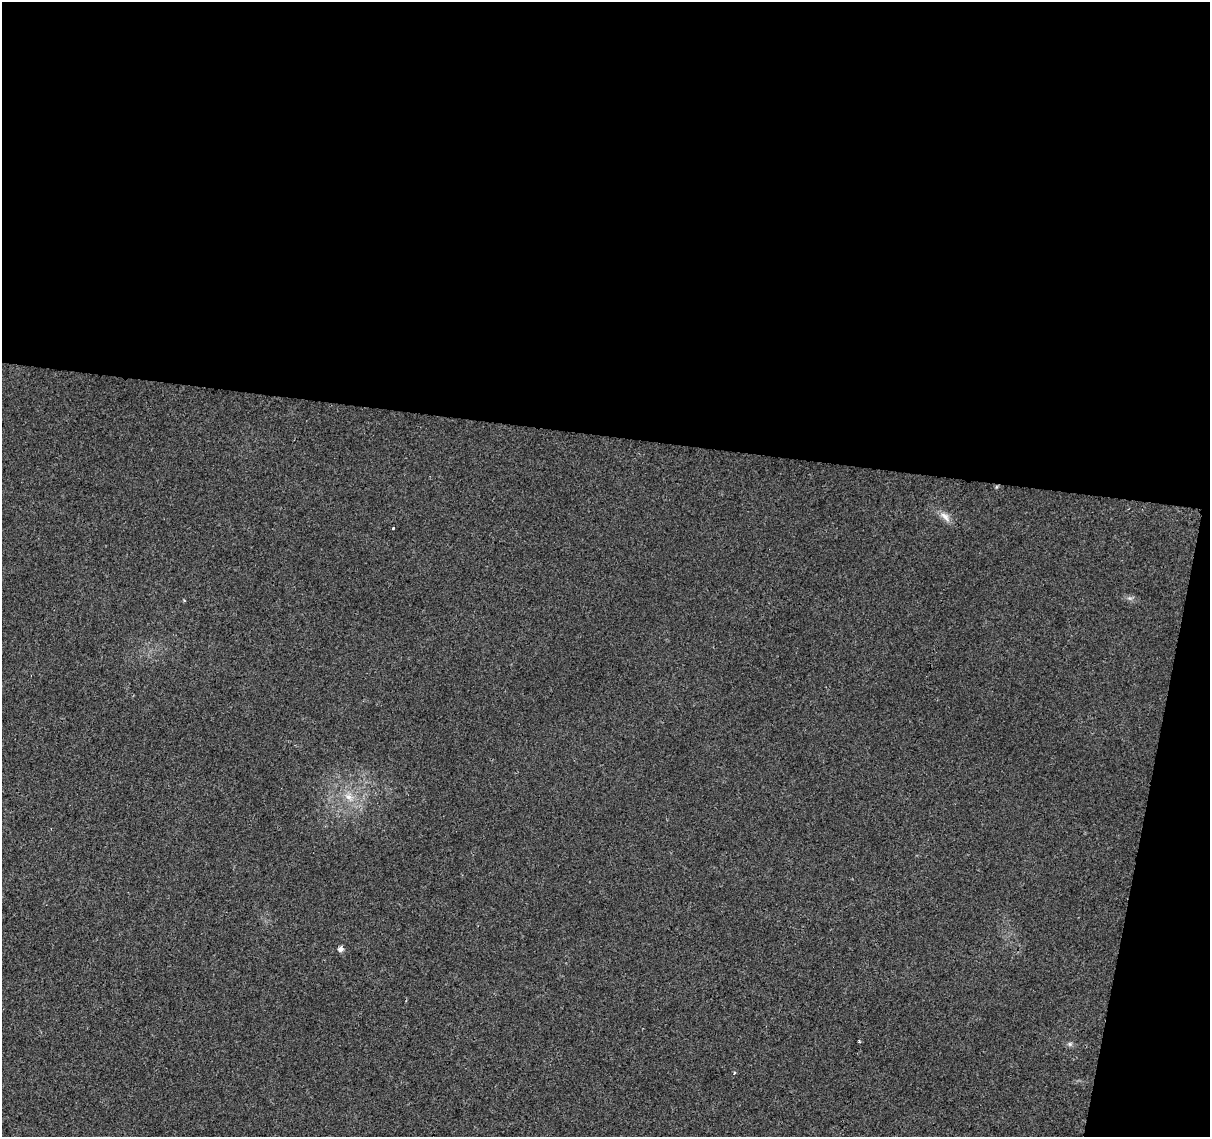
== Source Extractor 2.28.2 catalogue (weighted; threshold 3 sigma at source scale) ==
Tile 4 of 4 x 4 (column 4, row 1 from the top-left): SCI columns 3633-4840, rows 3691-4825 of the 4840 x 5051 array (HDU 1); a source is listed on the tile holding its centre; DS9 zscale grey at full resolution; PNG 1212 x 1139 px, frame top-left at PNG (2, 2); no overlay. Shown black and unused: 41% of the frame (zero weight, under 2 of 3 exposures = <1% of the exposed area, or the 3 px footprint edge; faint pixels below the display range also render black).
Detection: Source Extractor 2.28.2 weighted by HDU 2 'WHT'; one run over the whole footprint, this tile lists its part. Background 0.0109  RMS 0.0057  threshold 0.0258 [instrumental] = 3 sigma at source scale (4.5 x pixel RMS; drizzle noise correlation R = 1.50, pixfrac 1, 0.0396/0.0396 arcsec/px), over >= 5 px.
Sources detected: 6; all 6 listed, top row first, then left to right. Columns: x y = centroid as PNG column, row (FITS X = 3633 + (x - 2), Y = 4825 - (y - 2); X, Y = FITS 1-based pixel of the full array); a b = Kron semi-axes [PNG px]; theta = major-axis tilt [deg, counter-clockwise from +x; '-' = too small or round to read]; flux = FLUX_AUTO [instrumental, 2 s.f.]
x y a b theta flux
945 516 16 8 -46 4.1
393 528 3 3 - 2.3
349 797 11 8 -13 4.1
341 949 5 5 - 2.5
859 1041 3 3 - 0.93
1070 1044 7 4 -72 0.95